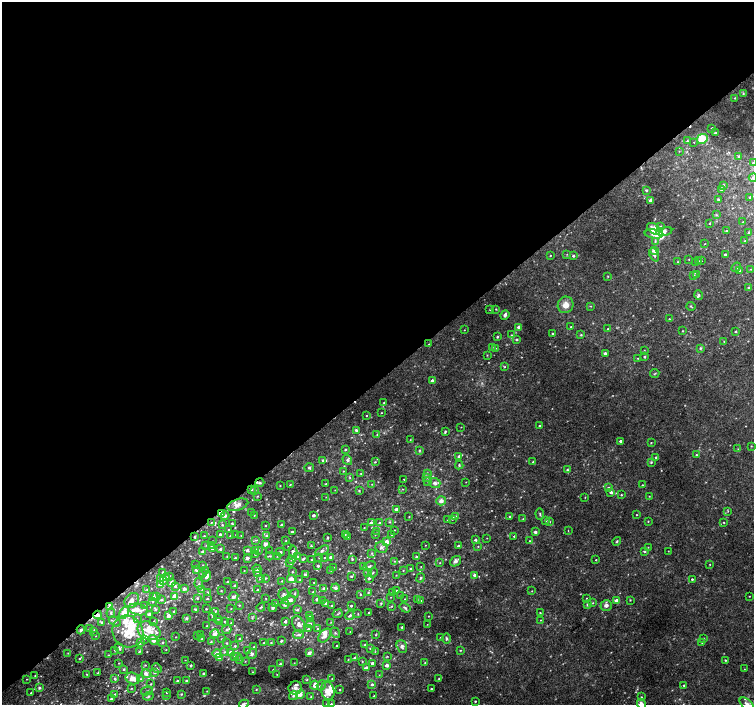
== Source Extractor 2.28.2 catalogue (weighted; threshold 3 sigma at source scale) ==
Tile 2 of 4 x 4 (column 2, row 1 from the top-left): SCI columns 1533-3036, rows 4393-5798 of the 6077 x 6036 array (HDU 1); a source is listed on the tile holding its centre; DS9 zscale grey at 2 x 2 block average (1 PNG px = mean of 2 x 2 image px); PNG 756 x 707 px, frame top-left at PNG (2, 2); each listed source drawn as its Kron ellipse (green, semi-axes under 4 px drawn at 4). Shown black and unused: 54% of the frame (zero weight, under 2 of 3 exposures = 2% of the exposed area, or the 3 px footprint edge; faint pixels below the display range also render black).
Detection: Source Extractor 2.28.2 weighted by HDU 2 'WHT'; one run over the whole footprint, this tile lists its part. Background 0.0287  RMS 0.011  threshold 0.0491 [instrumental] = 3 sigma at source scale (4.5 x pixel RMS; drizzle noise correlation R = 1.50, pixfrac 1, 0.0396/0.0396 arcsec/px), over >= 5 px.
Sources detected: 571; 4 too faint to see at this stretch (2 x 2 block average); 3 cosmic-ray / hot-pixel residue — neither listed nor drawn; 4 coinciding with a brighter row at this scale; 51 inside a brighter listed object's ellipse — not listed separately; of the other 509, all 500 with FLUX_AUTO >= 0.822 (the completeness limit of this list) listed and drawn (9 fainter detections not listed), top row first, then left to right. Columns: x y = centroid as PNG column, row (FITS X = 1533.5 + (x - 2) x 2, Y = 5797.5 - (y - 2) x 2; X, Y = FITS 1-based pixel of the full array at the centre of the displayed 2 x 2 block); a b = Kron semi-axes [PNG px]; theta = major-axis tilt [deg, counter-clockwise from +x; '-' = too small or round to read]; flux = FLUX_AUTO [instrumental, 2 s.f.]
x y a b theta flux
743 93 2 2 - 1.5
735 98 3 2 - 1.6
712 128 2 2 - 2.4
715 133 2 2 - 3.4
702 139 6 4 27 54
687 141 3 2 - 2.9
694 142 2 2 - 0.91
679 151 3 2 - 1.1
739 156 3 3 - 3.4
753 163 2 2 - 5.6
753 178 4 4 - 7.1
723 185 3 3 - 3.4
721 189 4 3 - 6.6
646 190 3 3 - 3.4
750 197 3 3 - 3.6
718 199 3 3 - 2.4
651 200 2 2 - 16
716 215 3 3 - 2
743 222 2 2 - 1.2
710 223 2 2 - 1.6
661 226 3 3 - 3
654 229 7 5 -35 20
664 231 8 4 12 17
726 231 3 2 - 2.4
749 233 2 2 - 10
654 234 9 4 -6 21
745 241 3 2 - 0.97
655 242 4 3 - 2.6
705 244 2 2 - 0.86
654 251 3 3 - 26
567 254 2 2 - 1.3
725 254 2 2 - 3.4
550 255 2 2 - 1.3
654 255 7 4 -66 9.7
573 256 2 2 - 5.3
689 259 2 2 - 1.3
699 261 2 2 - 1.2
702 261 2 2 - 0.99
678 262 3 3 - 2.5
696 263 2 2 - 1.3
736 267 5 3 - 6.5
750 269 3 2 - 1.3
739 270 4 3 - 2.4
697 274 3 3 - 2.2
694 275 3 2 - 1.9
608 276 3 2 - 1.6
748 288 3 3 - 2.5
699 295 5 4 - 4.1
566 305 8 7 - 20
591 306 3 2 - 1.5
691 306 4 2 - 1.8
496 309 3 2 - 1.6
490 310 2 2 - 1.1
505 315 5 3 - 7.6
669 319 2 2 - 1.2
519 327 2 2 - 12
571 327 2 2 - 1.5
608 329 2 2 - 1.5
464 330 2 2 - 1.1
682 331 2 2 - 1.7
736 331 2 2 - 3.6
552 333 2 2 - 2.5
511 335 3 3 - 2.4
581 335 3 3 - 2.1
497 337 2 2 - 3
516 340 3 3 - 4.1
724 341 3 2 - 1.5
429 344 2 2 - 0.89
492 347 2 2 - 1
496 348 3 2 - 1
700 348 4 3 - 3.1
644 350 3 2 - 1.3
605 353 3 2 - 5.8
487 355 3 2 - 1.4
645 357 2 2 - 3.2
638 358 2 2 - 1.3
504 367 3 2 - 1.7
655 374 4 2 - 2
432 381 2 2 - 13
384 402 2 2 - 1.9
381 413 2 2 - 1.3
366 416 2 2 - 1.5
539 426 2 2 - 1.9
461 427 2 2 - 0.88
356 430 3 3 - 5
445 432 4 2 - 2.7
377 435 3 2 - 1.7
410 440 3 2 - 1.1
620 441 2 2 - 4.7
651 443 3 2 - 1.5
751 446 3 2 - 1.1
738 449 2 2 - 0.87
345 450 3 3 - 2.3
419 450 4 3 - 2.8
696 455 2 2 - 2
459 456 3 3 - 6.2
656 457 3 2 - 2.5
323 460 3 3 - 5.8
347 460 5 4 - 5.2
375 462 3 3 - 2.1
533 462 2 2 - 1.6
651 462 4 3 - 2.7
459 465 4 3 - 3.4
309 468 5 3 - 3.9
567 470 3 3 - 2.3
343 471 2 2 - 1.2
361 473 3 3 - 2.6
427 473 3 3 - 3.3
350 477 3 2 - 1.8
426 477 3 3 - 2.7
404 479 2 2 - 1.2
428 481 3 3 - 1.9
466 482 3 2 - 0.87
260 483 4 4 - 4.4
435 483 5 5 - 8.3
326 484 2 2 - 2.3
372 484 2 2 - 1.1
290 485 3 2 - 1.6
642 485 3 2 - 1.4
280 486 2 2 - 1.2
608 488 3 3 - 4.4
402 489 3 2 - 1.4
252 490 3 3 - 2.8
335 490 3 2 - 1.1
255 491 3 3 - 2.3
359 491 2 2 - 2.5
611 492 3 3 - 7.7
621 495 3 2 - 1.9
258 496 3 2 - 1.5
649 496 2 2 - 1.1
326 497 2 2 - 0.88
585 497 2 2 - 1.3
441 501 5 4 - 10
238 505 11 5 19 14
396 509 3 3 - 13
728 511 3 2 - 1.3
251 512 2 2 - 0.93
222 513 3 2 - 41
540 514 6 3 -86 3.3
254 515 2 2 - 1.6
314 515 2 2 - 7.7
637 515 2 2 - 1.6
225 516 4 3 - 4.6
456 516 3 2 - 1.7
509 516 3 2 - 1.8
409 517 2 2 - 1.2
452 519 3 2 - 1.4
523 519 3 2 - 1.5
448 520 2 2 - 0.98
546 521 3 3 - 2.7
648 521 3 2 - 1.5
390 522 3 3 - 2.2
550 522 3 2 - 1.2
724 522 2 2 - 1.5
211 523 3 2 - 1.4
232 523 2 2 - 1.9
371 523 3 2 - 6.2
379 523 3 3 - 3.6
222 525 4 2 - 1.8
265 525 2 2 - 1.7
281 525 2 2 - 3.6
364 528 3 2 - 1.6
229 530 2 2 - 1.4
394 530 3 2 - 1.7
377 531 3 2 - 1.4
568 531 2 2 - 0.94
292 532 2 2 - 5.2
535 532 4 3 - 4.9
220 534 3 2 - 4.9
236 535 2 2 - 0.93
241 535 2 2 - 0.93
345 535 3 3 - 2.1
375 535 3 2 - 1.1
391 535 3 2 - 1.7
204 536 2 2 - 1.3
230 536 2 2 - 3
267 536 2 2 - 3.5
514 536 2 2 - 2
195 537 2 2 - 4.3
348 537 3 2 - 1.8
328 538 3 2 - 2.8
487 538 2 2 - 0.89
256 540 3 2 - 2
475 540 3 2 - 4.3
213 541 2 2 - 1
286 541 2 2 - 1.2
529 541 2 2 - 1.4
617 541 4 3 - 2.4
387 542 3 3 - 18
265 544 3 3 - 15
206 545 3 2 - 1
425 545 2 2 - 0.98
211 546 2 2 - 1.5
288 546 2 2 - 1
311 546 2 2 - 2.1
458 546 2 2 - 3.1
478 546 2 2 - 1.3
381 547 6 5 - 7.9
648 547 3 2 - 1.1
212 549 3 2 - 2.7
220 549 3 2 - 4.2
247 550 3 2 - 6.4
256 550 3 3 - 8.4
259 550 3 2 - 1.9
203 551 2 2 - 5.3
269 551 3 2 - 1.3
322 551 7 4 26 5.6
645 551 3 3 - 2.8
668 551 2 2 - 0.9
280 552 4 3 - 5
293 552 6 4 -81 6.3
372 553 3 3 - 2.2
255 554 3 2 - 2.2
270 556 4 2 - 2.5
277 556 3 2 - 1.6
297 556 4 3 - 3
227 557 2 2 - 1.2
319 557 3 2 - 1.3
330 557 4 3 - 3.6
417 557 4 3 - 4
235 558 2 2 - 2.2
247 558 2 2 - 14
324 558 2 2 - 1.8
303 559 3 3 - 3.9
312 559 3 2 - 1.6
352 559 3 3 - 2.5
292 560 3 3 - 2.7
596 560 2 2 - 1.8
394 561 3 2 - 1.8
455 561 6 4 38 9.3
290 563 3 2 - 1.9
440 563 2 2 - 1.2
196 565 2 2 - 0.95
203 565 3 2 - 1.7
710 565 2 2 - 1.2
318 566 3 2 - 3.3
369 566 7 3 24 5.5
421 566 2 2 - 1.1
334 567 2 2 - 0.83
363 567 2 2 - 1.1
257 569 4 3 - 8.5
411 569 2 2 - 5.4
196 570 4 3 - 3.7
206 570 3 2 - 1.4
244 570 2 2 - 0.88
331 570 3 2 - 1.8
403 570 2 2 - 1.6
163 572 2 2 - 2.1
257 572 3 3 - 2.6
292 572 2 2 - 1.6
367 572 3 3 - 3.3
202 573 3 2 - 1.4
373 573 5 3 - 3.8
305 575 3 3 - 4.3
396 575 2 2 - 1.1
474 575 3 3 - 7.6
169 576 3 2 - 1.8
351 576 3 3 - 3.2
206 577 5 3 - 10
161 578 3 3 - 4.6
166 578 3 2 - 6.7
260 578 3 3 - 4.6
265 578 3 2 - 1.9
369 578 4 3 - 5.2
420 578 5 3 - 2.7
291 579 4 3 - 15
692 579 2 2 - 2.9
163 580 3 2 - 15
300 580 3 2 - 2.3
282 581 2 2 - 1.4
227 582 3 2 - 1.7
172 583 3 3 - 18
314 583 2 2 - 1.8
199 584 6 3 -83 3.9
161 585 3 2 - 29
234 585 3 3 - 2.4
175 586 3 3 - 4
184 588 3 3 - 4.6
324 588 3 3 - 6.1
335 588 4 4 - 5.4
147 589 3 2 - 1.6
202 589 3 2 - 2.3
258 590 3 2 - 3.4
221 591 2 2 - 1.6
397 591 3 3 - 2.9
532 591 2 2 - 1.1
207 592 3 3 - 2.2
313 592 3 3 - 3
295 593 4 3 - 2.3
368 593 3 2 - 1.8
392 593 4 3 - 2.8
284 594 6 5 - 6.2
360 594 2 2 - 1.5
401 595 2 2 - 1.9
153 596 3 2 - 2.1
175 596 3 3 - 24
233 596 5 4 - 6.5
749 596 2 2 - 1
157 597 3 3 - 8.7
391 597 2 2 - 0.88
197 598 3 3 - 2.2
266 598 2 2 - 1.3
587 598 2 2 - 1.3
161 599 3 3 - 4
207 599 2 2 - 2.6
317 599 3 3 - 5.7
405 599 2 2 - 1.3
132 600 8 6 47 16
289 600 7 3 8 14
322 600 2 2 - 1
417 600 3 2 - 2
630 600 2 2 - 1.7
153 601 3 2 - 1.4
421 601 2 2 - 1.3
616 601 3 3 - 13
326 603 3 3 - 4.6
381 603 3 3 - 2.3
593 603 3 2 - 1.6
275 604 3 3 - 2.9
285 604 5 4 - 5.2
239 605 3 2 - 1.9
332 605 3 2 - 1.9
587 605 4 3 - 2.8
606 605 5 5 - 9.1
145 606 3 2 - 1.7
351 606 2 2 - 3.2
392 606 3 2 - 1.5
110 607 3 3 - 16
261 607 4 2 - 2.5
273 608 4 4 - 4.1
405 608 6 3 -32 4.3
138 609 10 5 -11 18
155 609 4 3 - 2.5
195 609 4 2 - 1.9
206 609 2 2 - 1.9
231 609 3 2 - 0.99
297 610 3 3 - 4.2
174 611 2 2 - 2.1
216 611 3 2 - 2.4
369 612 3 2 - 2.9
111 613 5 3 - 3.6
124 613 7 3 57 54
540 613 3 2 - 1.6
338 614 5 2 - 2.9
358 614 3 2 - 1.5
98 615 4 3 - 11
149 615 3 2 - 9.9
350 615 4 3 - 4.1
168 616 2 2 - 21
213 616 3 3 - 4.3
309 616 3 2 - 1.5
429 616 2 2 - 1.1
137 618 3 2 - 1.3
252 618 3 3 - 2.2
186 619 3 3 - 3.9
218 619 3 3 - 3.7
310 619 2 2 - 0.91
541 620 2 2 - 1.1
115 621 6 3 -29 3.4
154 621 2 2 - 1.6
224 621 4 3 - 1.9
285 621 2 2 - 6.3
102 622 3 2 - 4.1
220 622 4 2 - 2.5
331 622 3 2 - 1
231 623 2 2 - 1.2
299 624 8 6 -61 13
310 624 3 3 - 3.7
427 624 3 2 - 0.85
207 626 3 2 - 1.4
402 627 2 2 - 4.8
89 628 3 2 - 1.4
227 629 5 3 - 5
308 629 3 3 - 3.5
318 629 4 3 - 5
81 630 4 3 - 5.3
149 631 12 8 -25 41
93 632 2 2 - 1.4
128 632 16 15 - 63
350 632 2 2 - 0.86
335 633 6 3 -55 3.5
215 634 4 4 - 11
201 635 3 2 - 1.8
299 635 5 3 - 6.1
376 635 3 3 - 1.9
96 636 2 2 - 0.82
197 636 2 2 - 0.88
325 636 8 5 51 16
176 637 2 2 - 0.95
441 637 2 2 - 1.2
239 638 2 2 - 2.2
144 639 4 3 - 3.5
201 639 2 2 - 1.3
221 639 3 2 - 1.7
446 639 5 4 - 4.3
703 639 3 3 - 2.5
153 640 5 3 - 17
281 641 4 2 - 2.5
162 642 3 2 - 2.4
211 642 3 3 - 2.6
702 642 2 2 - 1.9
140 643 4 3 - 3.1
226 643 3 3 - 2.2
264 643 2 2 - 1.4
271 643 3 2 - 1.6
337 645 2 2 - 1.5
365 645 4 2 - 3.3
235 646 3 3 - 2.8
402 646 6 5 - 9.1
254 647 2 2 - 3.1
119 648 5 3 - 4.7
370 648 4 3 - 3.4
115 650 3 2 - 1.8
166 650 2 2 - 1
248 650 2 2 - 1.3
460 650 2 2 - 1.6
139 652 3 2 - 1.9
224 652 4 3 - 2.5
230 652 3 3 - 5.3
375 652 3 2 - 1.8
68 653 2 2 - 1.3
309 653 4 3 - 9.7
217 654 4 4 - 17
252 654 5 5 - 6.8
108 655 3 2 - 1.3
234 656 3 2 - 1.3
387 656 3 3 - 1.6
237 657 4 2 - 2.6
220 658 4 3 - 16
354 658 4 3 - 5
80 659 3 2 - 2.1
239 659 3 3 - 2.2
185 660 2 2 - 0.85
348 660 2 2 - 1.4
725 660 3 2 - 2
245 661 2 2 - 1.1
362 661 3 2 - 1.5
119 663 2 2 - 1.2
294 663 2 2 - 0.88
372 663 2 2 - 7.6
425 663 2 2 - 1.7
280 664 3 2 - 3.2
145 665 3 2 - 1.7
191 665 2 2 - 4.3
387 665 3 3 - 9.3
157 668 5 3 - 3.7
367 668 3 3 - 6.1
124 669 3 2 - 3.3
273 669 3 2 - 1.4
744 669 2 2 - 0.98
98 672 4 2 - 1.7
253 672 2 2 - 1.1
155 673 4 3 - 4.2
203 673 2 2 - 3.3
86 674 3 2 - 1.4
146 674 5 4 - 12
277 674 2 2 - 1.2
379 675 3 2 - 1.2
35 676 2 2 - 2
114 678 3 2 - 2.3
27 679 2 2 - 1.1
133 679 7 5 -22 21
140 679 3 3 - 2.6
332 679 2 2 - 1.2
439 679 3 3 - 2.4
186 680 2 2 - 3.1
307 680 3 3 - 2.4
178 681 2 2 - 5.5
151 684 2 2 - 1.8
372 684 3 2 - 4.7
315 685 4 3 - 20
321 685 5 3 - 4.7
684 685 2 2 - 2.6
39 688 4 3 - 3.8
131 688 3 2 - 1.4
295 688 7 6 - 11
340 689 2 2 - 2
431 689 2 2 - 2.1
256 690 3 2 - 1.8
147 691 6 3 16 3.6
207 691 2 2 - 1.1
328 691 9 6 -74 29
167 692 2 2 - 1.6
31 693 2 2 - 1.5
115 694 2 2 - 2
181 694 3 3 - 1.9
300 694 5 4 - 19
148 696 5 3 - 4.1
167 696 2 2 - 0.93
293 696 5 3 - 5.4
374 696 2 2 - 2
311 697 4 3 - 2.6
641 697 2 2 - 1.4
111 699 2 2 - 3.5
475 701 2 2 - 2.4
244 704 5 3 - 8
327 704 3 2 - 1.5
331 704 3 3 - 3.4
641 704 5 4 - 13
747 704 8 5 -41 11
Overlapping masked pixels (flux is a lower limit): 5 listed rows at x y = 260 483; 222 513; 110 607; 124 613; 98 615
Isophote crosses this tile's border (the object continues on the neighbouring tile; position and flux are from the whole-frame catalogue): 6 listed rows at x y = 753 163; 753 178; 244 704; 331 704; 641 704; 747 704
Diffuse or blended objects may show on this block-average render without a row.